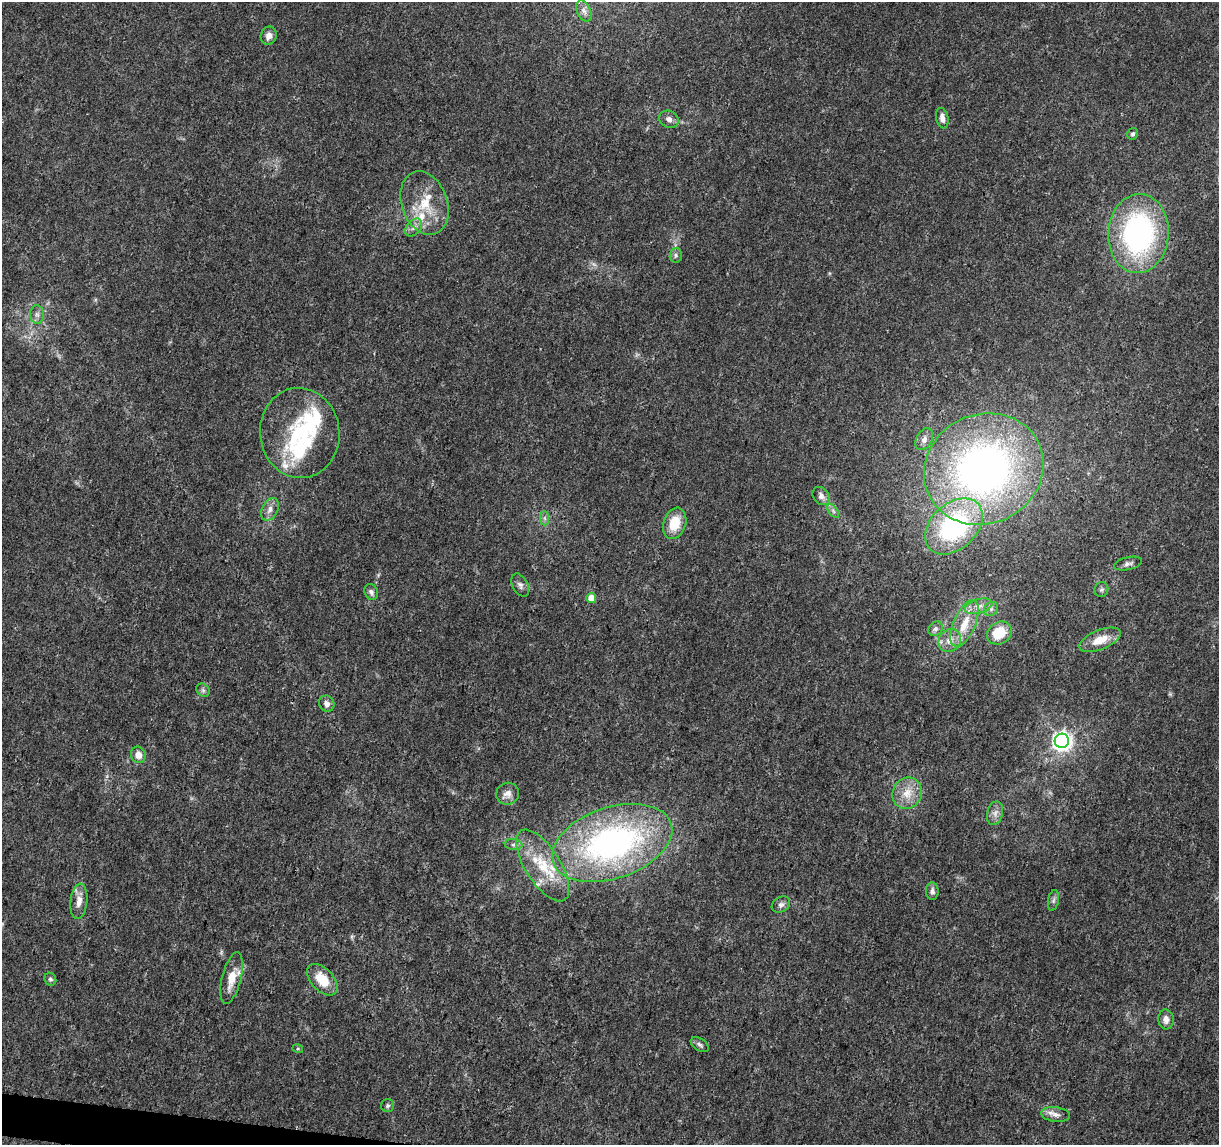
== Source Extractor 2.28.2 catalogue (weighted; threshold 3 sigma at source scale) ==
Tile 7 of 4 x 4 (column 3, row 2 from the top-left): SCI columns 2435-3651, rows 2515-3657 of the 4875 x 5084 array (HDU 1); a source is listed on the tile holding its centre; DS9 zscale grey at full resolution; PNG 1221 x 1147 px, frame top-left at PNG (2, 2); each listed source drawn as its Kron ellipse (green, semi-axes under 4 px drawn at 4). Shown black and unused: <1% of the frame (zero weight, under 3 of 5 exposures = <1% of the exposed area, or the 3 px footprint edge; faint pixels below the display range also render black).
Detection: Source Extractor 2.28.2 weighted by HDU 2 'WHT'; one run over the whole footprint, this tile lists its part. Background 0.007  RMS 0.0012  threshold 0.00538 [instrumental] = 3 sigma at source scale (4.5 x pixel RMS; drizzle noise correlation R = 1.50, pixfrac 1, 0.0396/0.0396 arcsec/px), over >= 5 px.
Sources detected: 62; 1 too faint to see at this stretch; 1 inside a brighter object's white glare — neither listed nor drawn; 7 inside a brighter listed object's ellipse — not listed separately; the other 53 listed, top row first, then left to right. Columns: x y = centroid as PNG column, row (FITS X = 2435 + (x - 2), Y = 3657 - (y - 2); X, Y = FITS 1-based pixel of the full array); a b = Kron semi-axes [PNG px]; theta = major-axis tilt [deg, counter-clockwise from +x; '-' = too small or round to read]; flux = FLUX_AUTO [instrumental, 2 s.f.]
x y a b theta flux
584 11 11 7 -65 0.57
269 36 9 8 - 0.62
942 118 10 6 -79 0.67
669 119 10 8 -24 0.65
1133 134 6 5 - 0.27
424 203 33 22 -70 4.8
414 228 10 7 51 0.6
1138 234 39 30 86 27
676 255 7 6 - 0.31
37 315 9 7 -88 0.51
300 433 45 40 -84 11
924 439 11 7 62 0.66
984 469 61 54 26 60
821 496 10 7 -51 0.61
270 509 12 8 63 0.79
833 511 8 4 -54 0.28
545 518 7 4 -89 0.27
675 523 16 11 71 3
954 526 33 23 43 19
1128 564 14 6 13 0.47
520 585 12 7 -62 0.51
1101 589 7 6 - 0.31
371 592 8 6 -61 0.39
591 598 5 5 - 1.7
979 606 14 7 17 0.94
991 609 8 6 46 0.42
964 623 25 11 66 2.7
936 629 8 6 42 0.37
999 633 13 11 34 3.4
1100 640 22 10 22 2.1
950 641 12 10 49 1.2
203 690 7 6 - 0.31
327 704 8 7 - 0.67
1062 741 7 7 - 66
138 755 8 7 - 1.1
907 793 16 14 61 2
508 794 11 11 - 0.82
995 813 12 8 77 0.67
612 843 62 35 19 39
514 845 9 5 -5 0.36
543 866 41 17 -58 5.5
932 891 9 6 -88 0.45
1053 900 10 5 79 0.31
79 901 18 8 84 1.2
781 905 10 7 31 0.49
232 978 26 9 76 2.2
50 979 7 5 -60 0.25
322 980 19 11 -48 3
1166 1019 10 7 -85 0.78
700 1045 10 6 -34 0.35
298 1049 5 3 - 0.13
388 1106 6 6 - 0.26
1056 1115 14 7 -8 0.81